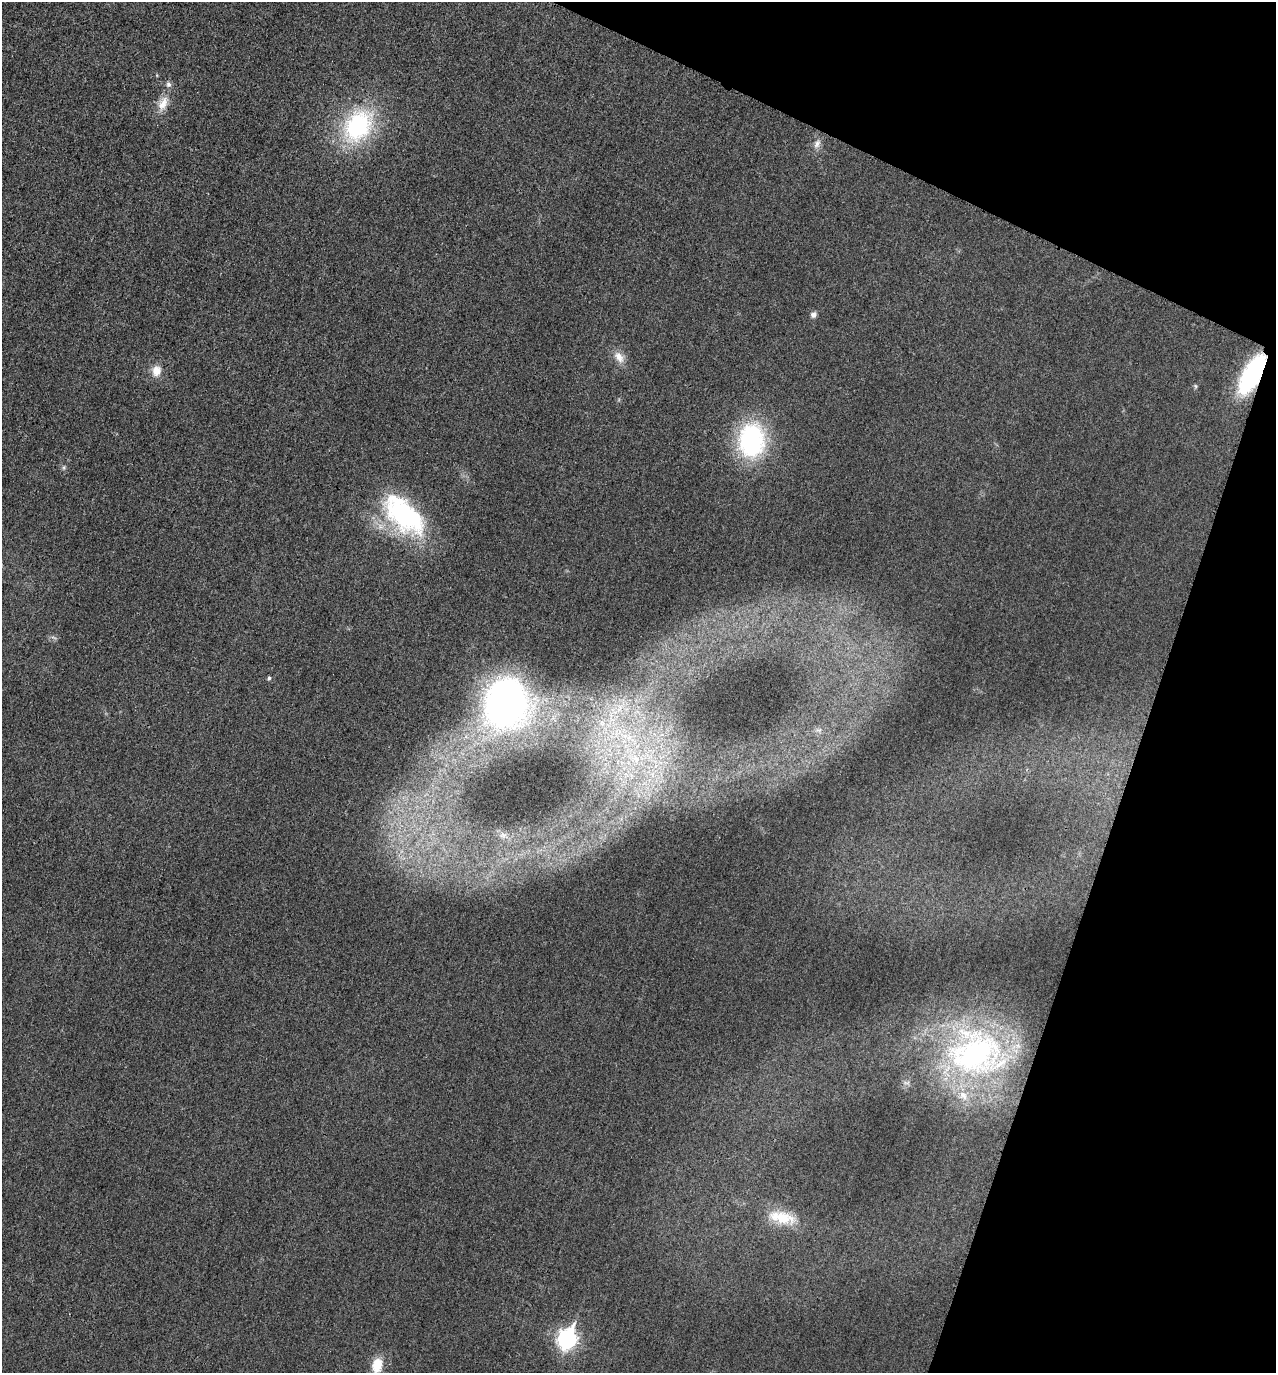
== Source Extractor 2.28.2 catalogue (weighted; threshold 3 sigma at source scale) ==
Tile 8 of 4 x 4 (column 4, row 2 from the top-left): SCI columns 3977-5250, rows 2763-4133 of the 5537 x 5528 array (HDU 1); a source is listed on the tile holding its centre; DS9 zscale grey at full resolution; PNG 1278 x 1375 px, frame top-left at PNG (2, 2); no overlay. Shown black and unused: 18% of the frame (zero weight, under 3 of 4 exposures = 2% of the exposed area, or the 3 px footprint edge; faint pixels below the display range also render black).
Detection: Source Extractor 2.28.2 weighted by HDU 2 'WHT'; one run over the whole footprint, this tile lists its part. Background 0.0264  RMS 0.006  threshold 0.027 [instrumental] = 3 sigma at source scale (4.5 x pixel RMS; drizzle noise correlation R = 1.50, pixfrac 1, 0.05/0.05 arcsec/px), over >= 5 px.
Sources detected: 23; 2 inside a brighter listed object's ellipse — not listed separately; the other 21 listed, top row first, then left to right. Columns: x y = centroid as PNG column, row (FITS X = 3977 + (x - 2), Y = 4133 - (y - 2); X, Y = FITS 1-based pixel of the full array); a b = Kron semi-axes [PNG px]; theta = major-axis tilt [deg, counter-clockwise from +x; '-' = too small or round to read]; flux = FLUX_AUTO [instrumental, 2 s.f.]
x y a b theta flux
163 104 22 12 68 8.7
358 126 45 33 56 70
817 144 14 7 67 3.7
813 314 8 7 - 2.4
619 357 19 11 -58 6.5
156 371 14 11 81 6.9
1252 374 27 11 59 70
1195 386 7 5 84 0.99
752 440 41 30 86 73
404 515 59 31 -44 87
54 637 9 3 -21 0.99
269 678 5 4 - 1.1
505 702 41 33 78 210
819 730 10 5 10 1.8
624 736 12 6 -8 4.9
635 758 15 10 -44 8.7
503 835 9 5 -25 2.2
975 1053 73 59 -3 180
782 1217 39 16 -13 20
567 1338 9 8 - 240
377 1365 19 13 80 11
Overlapping masked pixels (flux is a lower limit): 1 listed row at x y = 1252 374
Unlisted compact peaks at least as high as the median listed source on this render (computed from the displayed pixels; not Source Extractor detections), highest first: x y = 64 467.